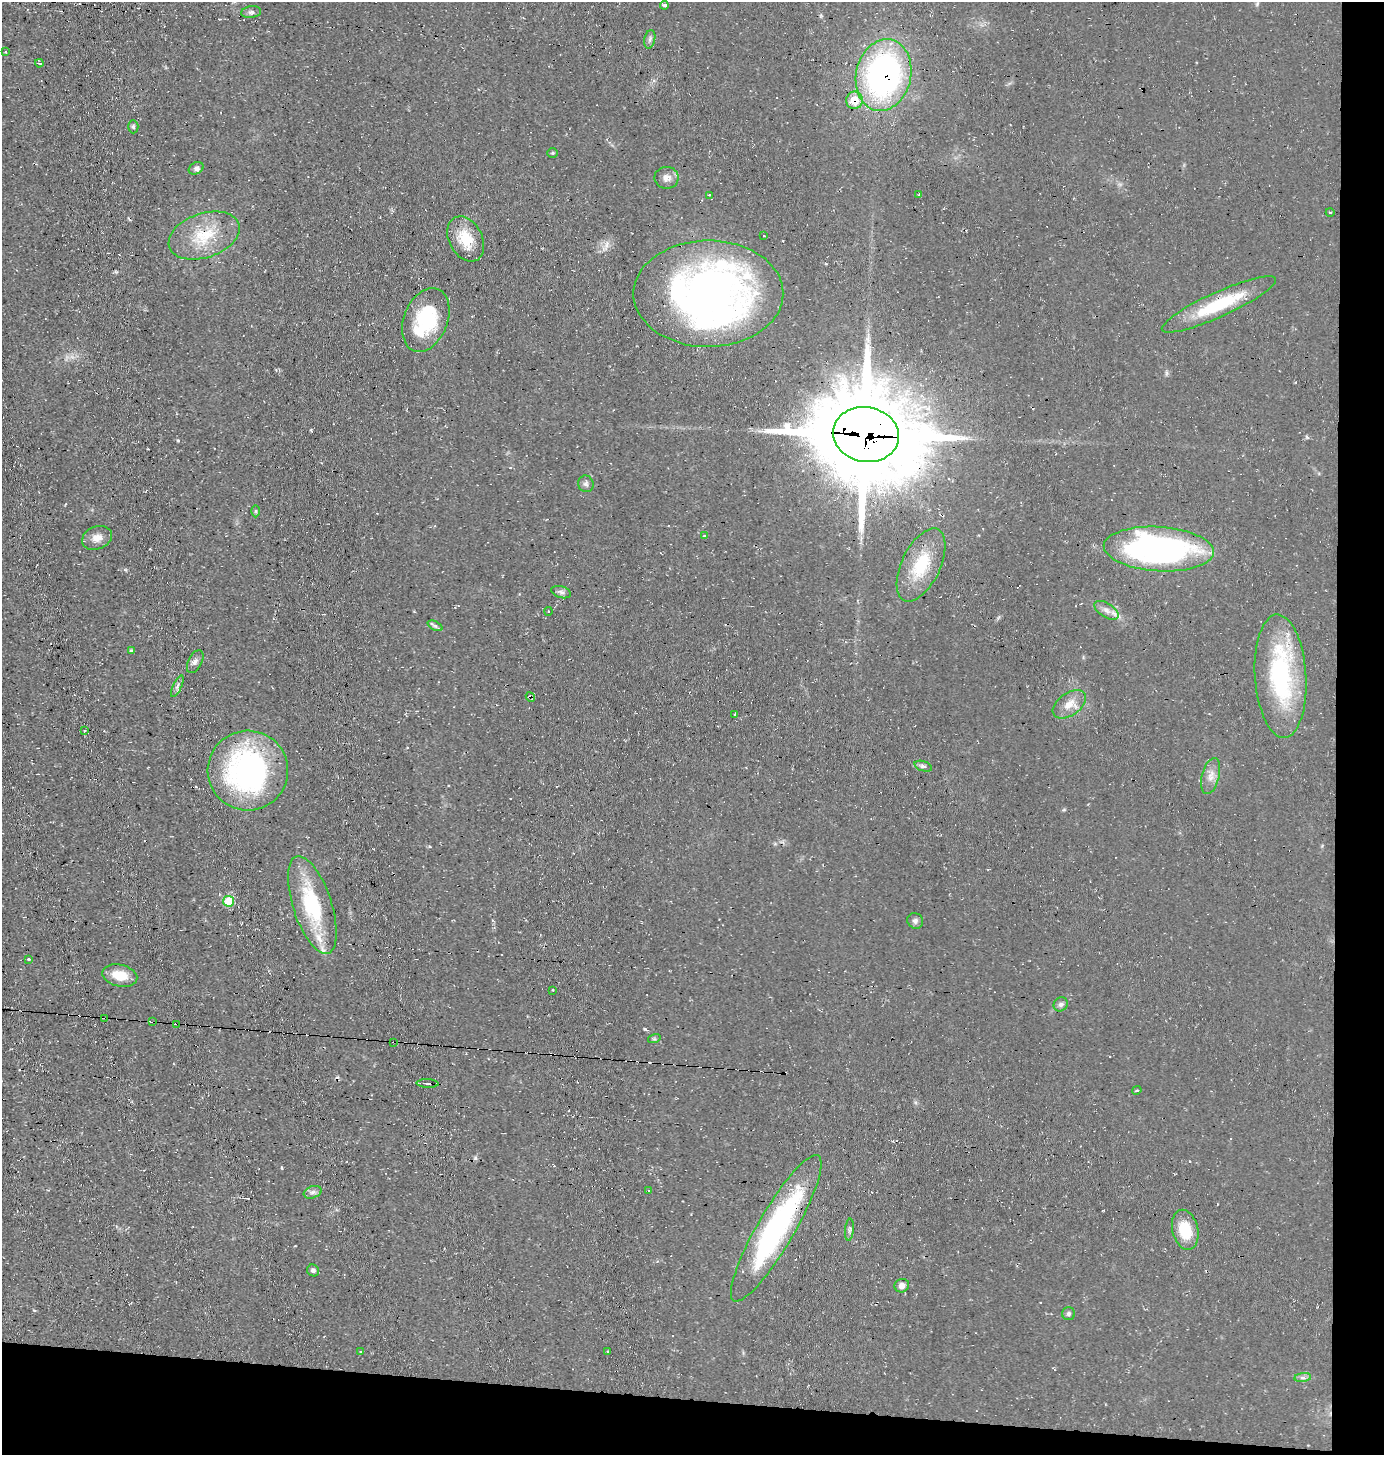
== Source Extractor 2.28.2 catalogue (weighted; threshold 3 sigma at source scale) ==
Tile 9 of 3 x 3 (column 3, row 3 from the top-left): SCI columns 2914-4295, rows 1-1453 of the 4393 x 4360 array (HDU 1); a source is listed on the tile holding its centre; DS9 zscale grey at full resolution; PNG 1386 x 1457 px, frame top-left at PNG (2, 2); each listed source drawn as its Kron ellipse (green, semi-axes under 4 px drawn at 4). Shown black and unused: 7% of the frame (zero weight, under 2 of 3 exposures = <1% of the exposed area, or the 3 px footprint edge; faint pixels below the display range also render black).
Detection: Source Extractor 2.28.2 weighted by HDU 2 'WHT'; one run over the whole footprint, this tile lists its part. Background 0.0466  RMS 0.0094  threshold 0.0422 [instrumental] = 3 sigma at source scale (4.5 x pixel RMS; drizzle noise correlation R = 1.50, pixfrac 1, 0.05/0.05 arcsec/px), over >= 5 px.
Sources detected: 82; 5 inside a brighter object's white glare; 5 cosmic-ray / hot-pixel residue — neither listed nor drawn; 5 inside a brighter listed object's ellipse — not listed separately; the other 67 listed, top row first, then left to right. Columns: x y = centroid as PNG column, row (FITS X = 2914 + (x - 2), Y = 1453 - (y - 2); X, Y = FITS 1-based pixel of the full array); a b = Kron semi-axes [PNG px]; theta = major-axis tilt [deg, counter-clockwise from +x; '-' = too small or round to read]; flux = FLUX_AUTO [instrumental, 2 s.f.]
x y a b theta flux
664 5 4 3 - 2.5
251 12 10 6 7 2.6
650 39 9 5 76 2.6
5 52 4 3 - 0.78
39 63 4 3 - 0.95
883 75 36 27 77 270
854 100 9 8 - 19
133 127 7 5 -88 1.6
553 153 5 4 - 1.2
196 168 8 5 29 3.5
667 178 12 11 - 6.7
709 195 3 3 - 6.1
919 195 4 2 - 0.84
1330 212 4 3 - 0.78
204 236 37 22 19 41
764 236 4 2 - 0.68
466 239 24 16 -63 26
708 294 75 53 0 420
1219 304 62 12 24 54
426 320 33 22 68 69
866 434 33 27 -10 19000
586 484 8 7 - 3
256 511 6 4 -90 1.4
704 536 3 3 - 2.5
97 538 15 11 22 8.6
1159 549 55 22 -4 300
921 565 39 19 64 41
561 592 10 6 -16 2.9
1106 610 14 7 -32 5.7
548 611 4 4 - 0.98
435 626 8 4 -25 1.9
131 650 4 4 - 1.5
195 662 12 7 63 3.9
1281 676 62 25 -86 120
177 686 12 4 65 2.6
530 697 5 3 - 5.5
1069 704 19 11 35 12
735 714 3 3 - 5.3
84 731 3 2 - 1.4
923 766 9 5 -18 2.6
248 771 40 40 - 210
1211 776 18 8 75 7.8
229 901 5 5 - 33
312 905 51 19 -72 75
915 921 8 7 - 3.1
29 959 4 2 - 1.8
120 976 18 11 -13 17
553 990 3 2 - 0.85
1061 1004 7 6 - 2.7
105 1018 2 2 - 1.2
153 1022 3 3 - 1.3
177 1024 2 2 - 1.5
654 1039 6 4 17 1.4
394 1042 3 2 - 1.6
428 1083 11 3 -3 2
1137 1090 5 3 - 1.4
649 1191 3 2 - 0.9
313 1192 9 6 19 3.2
776 1228 84 18 60 190
849 1230 11 4 85 2.3
1185 1230 20 13 -76 29
313 1270 6 5 - 3
902 1286 7 6 - 5.2
1068 1314 6 6 - 2.1
360 1352 3 3 - 1.1
607 1352 3 3 - 11
1303 1378 8 4 7 2.7
Overlapping masked pixels (flux is a lower limit): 12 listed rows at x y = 883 75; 854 100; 204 236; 708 294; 1219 304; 866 434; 530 697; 105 1018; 153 1022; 177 1024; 394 1042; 776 1228
Unlisted compact peaks at least as high as the median listed source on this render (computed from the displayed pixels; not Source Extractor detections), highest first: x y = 645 1029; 178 440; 311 430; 282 1168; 1307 437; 125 570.